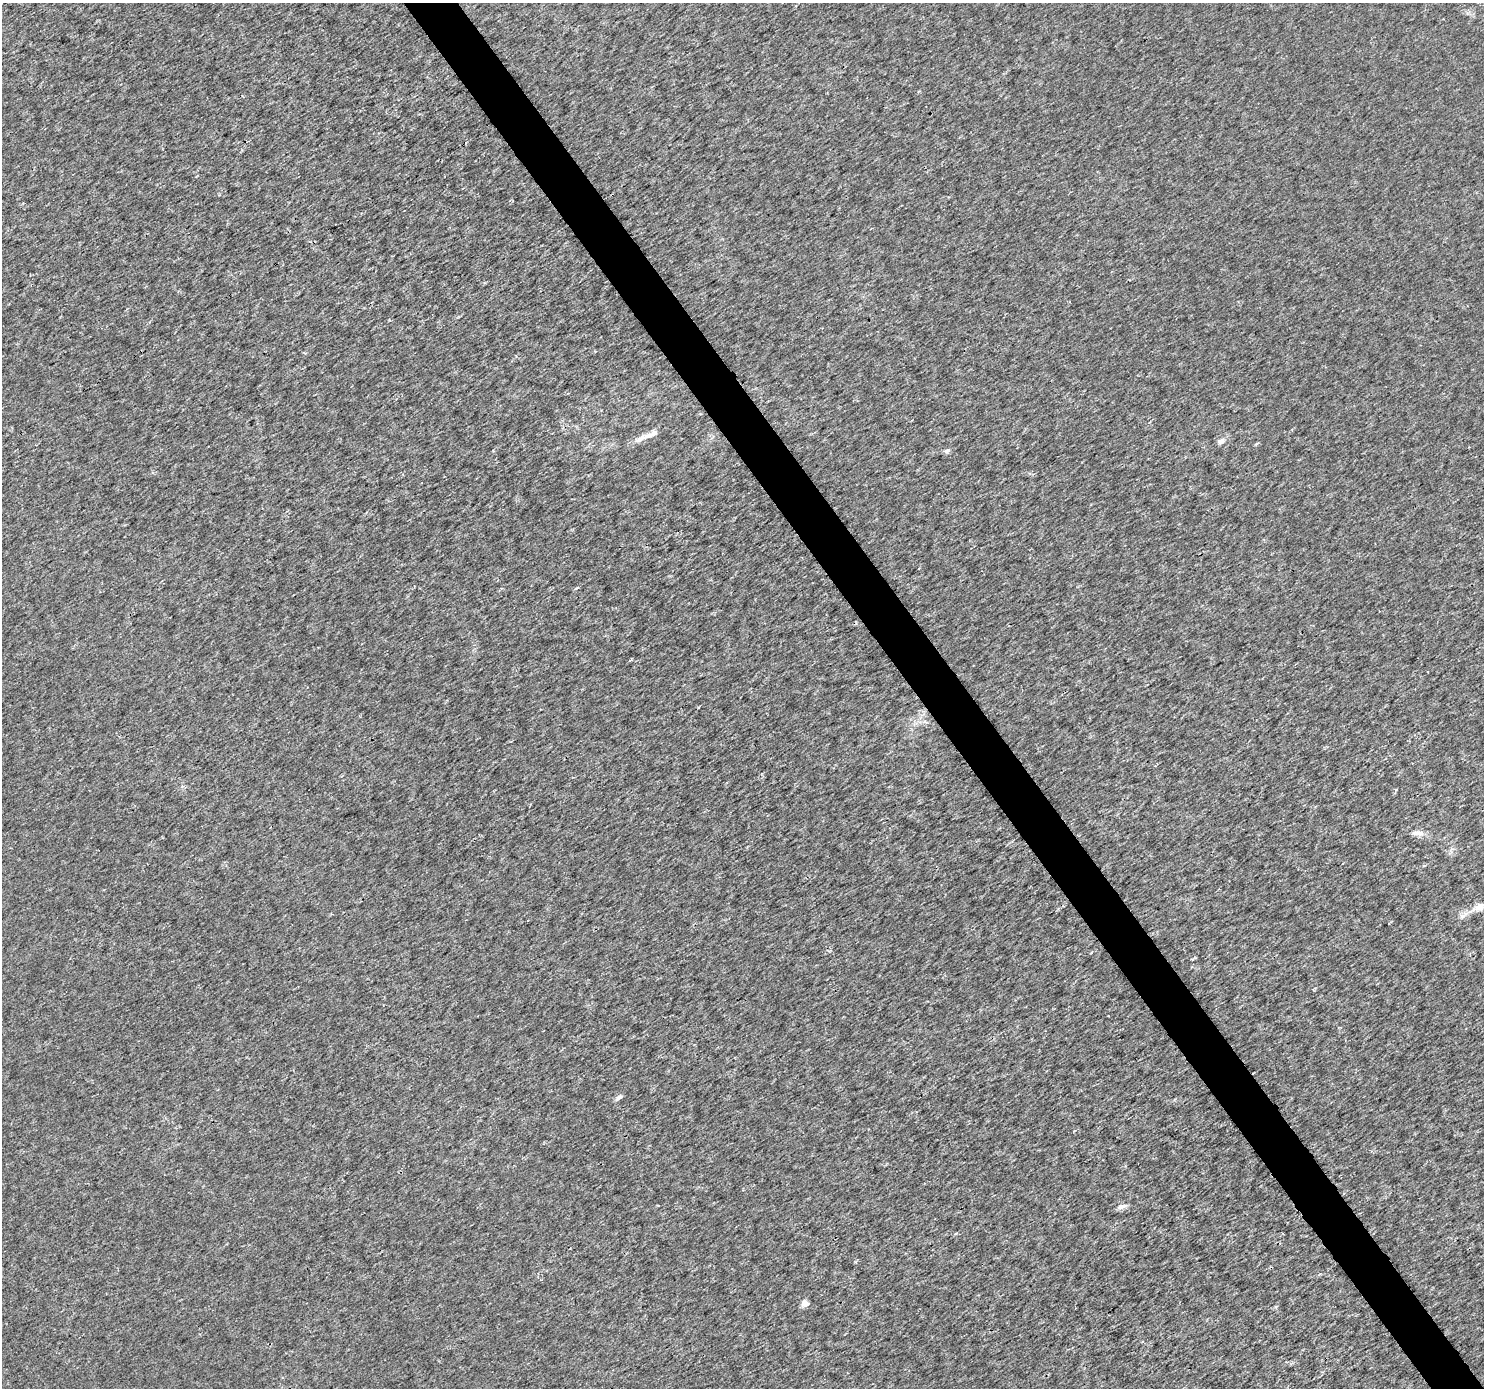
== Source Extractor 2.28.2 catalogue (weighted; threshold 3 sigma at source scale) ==
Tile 6 of 4 x 4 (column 2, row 2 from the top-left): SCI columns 1488-2969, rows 2960-4345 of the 5933 x 5856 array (HDU 1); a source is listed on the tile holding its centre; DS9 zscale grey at full resolution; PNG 1486 x 1390 px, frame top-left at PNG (2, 3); no overlay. Shown black and unused: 4% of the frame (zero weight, under 3 of 4 exposures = <1% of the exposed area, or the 3 px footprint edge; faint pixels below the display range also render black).
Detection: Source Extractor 2.28.2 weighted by HDU 2 'WHT'; one run over the whole footprint, this tile lists its part. Background 0.00147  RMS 0.0022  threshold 0.01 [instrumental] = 3 sigma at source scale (4.5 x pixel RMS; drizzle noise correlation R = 1.50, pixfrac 1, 0.0396/0.0396 arcsec/px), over >= 5 px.
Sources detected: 12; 2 inside a brighter listed object's ellipse — not listed separately; the other 10 listed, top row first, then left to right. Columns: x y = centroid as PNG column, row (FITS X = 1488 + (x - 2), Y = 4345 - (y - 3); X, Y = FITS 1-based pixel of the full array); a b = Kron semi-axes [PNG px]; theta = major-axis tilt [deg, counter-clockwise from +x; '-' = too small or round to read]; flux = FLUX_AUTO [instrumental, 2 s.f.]
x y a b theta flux
639 439 28 7 24 1.9
1221 441 8 6 34 1.1
947 451 9 6 20 0.55
1417 833 19 6 -3 1.5
1479 907 16 10 29 2.1
1462 916 9 6 15 0.91
1192 959 4 4 - 0.26
619 1097 10 6 39 0.65
1122 1206 13 6 15 0.93
805 1304 5 4 - 2.8
Isophote crosses this tile's border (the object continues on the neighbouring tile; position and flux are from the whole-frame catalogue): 1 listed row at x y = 1479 907